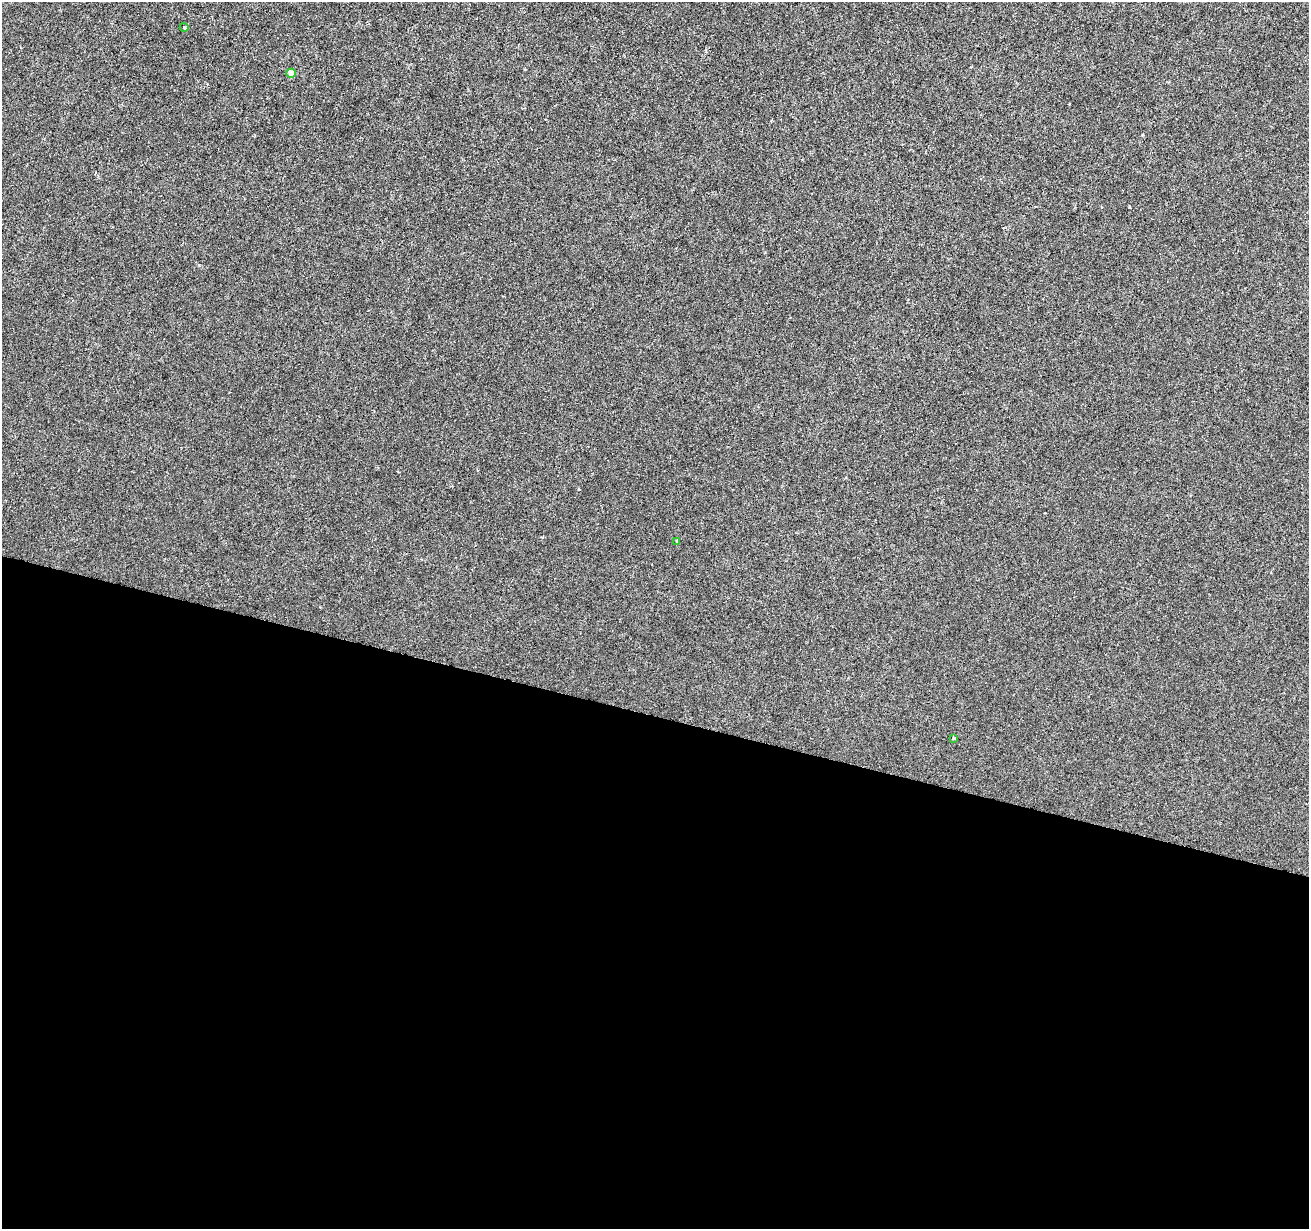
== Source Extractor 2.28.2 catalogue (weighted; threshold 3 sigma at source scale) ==
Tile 14 of 4 x 4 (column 2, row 4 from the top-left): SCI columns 1308-2614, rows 220-1446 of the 5238 x 5411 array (HDU 1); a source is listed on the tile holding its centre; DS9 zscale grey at full resolution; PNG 1311 x 1231 px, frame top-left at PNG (2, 2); each listed source drawn as its Kron ellipse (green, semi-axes under 4 px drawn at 4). Shown black and unused: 42% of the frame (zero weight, under 3 of 6 exposures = <1% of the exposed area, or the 3 px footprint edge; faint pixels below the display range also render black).
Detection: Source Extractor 2.28.2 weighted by HDU 2 'WHT'; one run over the whole footprint, this tile lists its part. Background -2.38e-04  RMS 0.0015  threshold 0.00616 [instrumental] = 3 sigma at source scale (4.09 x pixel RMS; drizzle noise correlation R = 1.36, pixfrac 0.8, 0.0396/0.0396 arcsec/px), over >= 5 px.
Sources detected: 4; all 4 listed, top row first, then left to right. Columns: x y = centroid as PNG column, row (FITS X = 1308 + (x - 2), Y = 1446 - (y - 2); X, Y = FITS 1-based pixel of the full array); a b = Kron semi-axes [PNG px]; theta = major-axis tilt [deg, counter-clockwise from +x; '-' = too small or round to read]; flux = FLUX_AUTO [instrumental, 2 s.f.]
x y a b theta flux
184 27 4 3 - 0.11
291 73 5 4 - 1.9
677 541 4 3 - 0.14
953 738 4 4 - 0.15